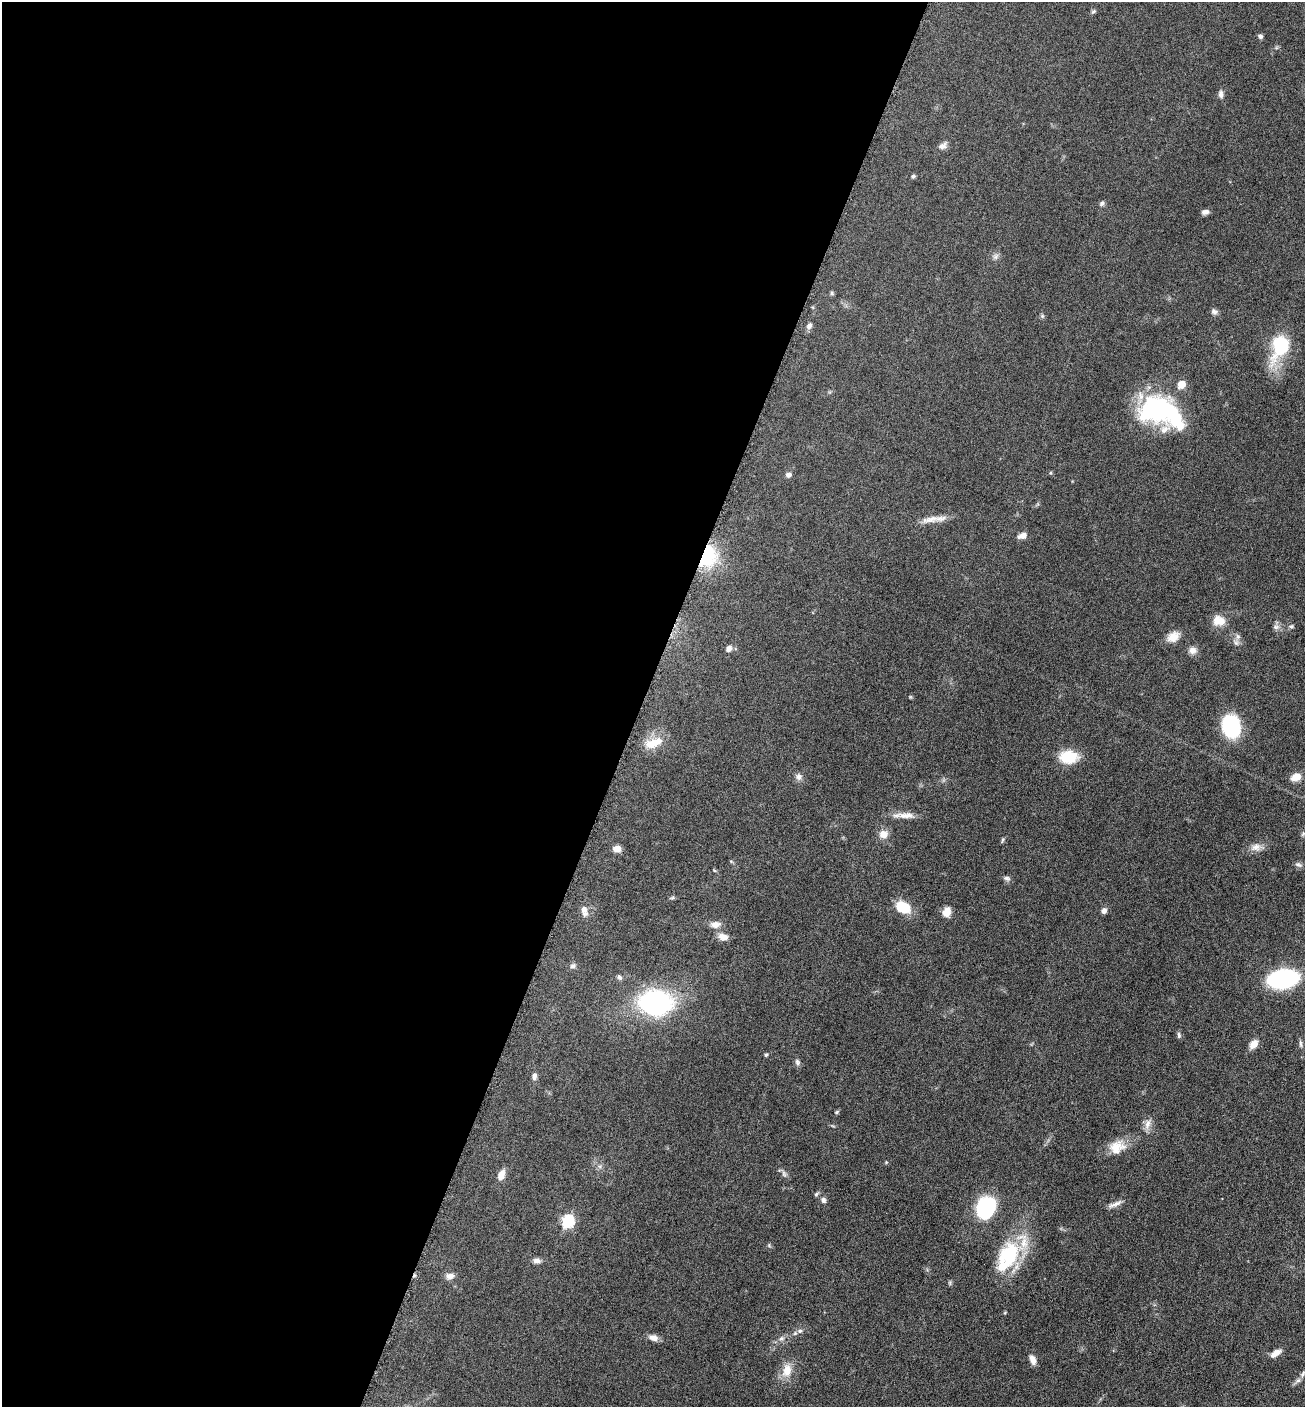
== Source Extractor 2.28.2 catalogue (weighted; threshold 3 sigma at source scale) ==
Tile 5 of 4 x 4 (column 1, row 2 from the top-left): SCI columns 286-1588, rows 2814-4218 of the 5649 x 5632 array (HDU 1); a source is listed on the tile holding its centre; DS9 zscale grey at full resolution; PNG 1307 x 1409 px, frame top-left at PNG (2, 2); no overlay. Shown black and unused: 49% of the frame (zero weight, under 6 of 12 exposures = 1% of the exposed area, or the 3 px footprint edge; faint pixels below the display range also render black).
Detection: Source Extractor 2.28.2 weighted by HDU 2 'WHT'; one run over the whole footprint, this tile lists its part. Background 0.088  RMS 0.0039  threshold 0.0158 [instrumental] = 3 sigma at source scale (4.09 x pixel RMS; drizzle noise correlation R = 1.36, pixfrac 0.8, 0.05/0.05 arcsec/px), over >= 5 px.
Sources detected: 88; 2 inside a brighter object's white glare — not listed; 5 inside a brighter listed object's ellipse — not listed separately; the other 81 listed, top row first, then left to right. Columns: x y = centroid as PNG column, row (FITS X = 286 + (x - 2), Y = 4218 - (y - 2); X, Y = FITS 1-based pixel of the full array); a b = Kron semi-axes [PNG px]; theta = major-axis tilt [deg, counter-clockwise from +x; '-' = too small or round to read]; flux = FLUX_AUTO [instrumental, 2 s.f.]
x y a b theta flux
1093 11 7 5 46 0.61
1260 36 5 5 - 0.92
1221 94 11 6 -86 1.3
943 146 14 8 36 1.7
913 176 5 4 - 0.63
1102 204 7 6 - 0.88
1205 212 8 5 7 1.6
996 256 9 7 46 1.2
832 293 6 5 - 0.54
1214 312 9 7 -23 1.1
1042 316 6 6 - 0.61
809 326 8 6 68 1.5
1280 347 27 16 68 25
1159 408 41 36 -11 49
1050 473 5 4 - 0.4
788 475 6 6 - 1.5
930 519 28 8 14 4.3
1022 536 9 5 15 2.6
708 557 24 19 70 21
1221 621 17 13 35 4.2
1291 626 7 5 3 0.67
1276 627 9 8 - 1.3
1173 637 16 11 36 4.1
1238 637 8 7 - 1.4
729 649 8 6 52 1.9
1192 650 11 10 - 2.1
1231 726 20 16 -77 31
653 743 25 15 12 7
1068 757 19 13 -1 11
798 777 10 9 - 1.6
1296 777 11 8 21 3.7
906 815 25 8 -2 3.6
884 834 12 11 - 3.1
1303 834 7 4 46 0.55
1003 840 7 4 79 0.57
1256 847 17 10 7 2.9
617 849 8 6 -2 3
731 861 5 4 - 0.41
1298 865 10 6 -17 1
714 870 5 4 - 0.37
1007 878 9 6 -13 1.1
672 898 6 4 19 0.55
903 907 16 11 -23 9.4
584 909 11 9 -70 2.3
1104 911 7 6 - 1.4
946 912 11 8 71 3.4
715 925 14 8 4 2.5
723 937 13 9 -22 2.7
573 966 9 7 18 1.1
619 977 8 5 -57 0.86
1283 979 21 13 10 59
656 1003 25 19 -6 69
1179 1035 9 5 -88 0.77
1253 1044 11 7 51 3.2
1300 1044 11 4 -86 0.84
766 1055 4 4 - 0.69
797 1062 9 6 -72 1
534 1077 8 6 79 1.4
837 1112 7 4 28 0.5
1148 1124 17 7 73 2.4
1117 1147 21 17 29 6.8
886 1162 5 4 - 0.34
784 1174 11 6 -59 1.1
501 1175 12 8 69 3
816 1194 6 5 - 0.66
823 1200 7 7 - 1.2
1115 1204 20 6 22 2
988 1205 22 17 7 21
567 1221 6 6 - 45
769 1245 6 4 -49 0.5
1007 1257 46 24 62 25
537 1261 9 7 -11 1.6
450 1276 12 7 5 2
950 1283 8 4 82 0.53
800 1331 8 6 21 1.1
653 1338 12 7 -15 2.3
781 1338 8 7 - 1.3
1275 1353 14 6 33 2.8
1033 1360 11 6 -70 2.5
787 1370 20 12 77 5.7
1303 1373 14 6 45 1.6
Overlapping masked pixels (flux is a lower limit): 1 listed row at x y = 708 557
Isophote crosses this tile's border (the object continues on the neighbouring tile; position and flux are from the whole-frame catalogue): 1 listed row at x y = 1303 1373